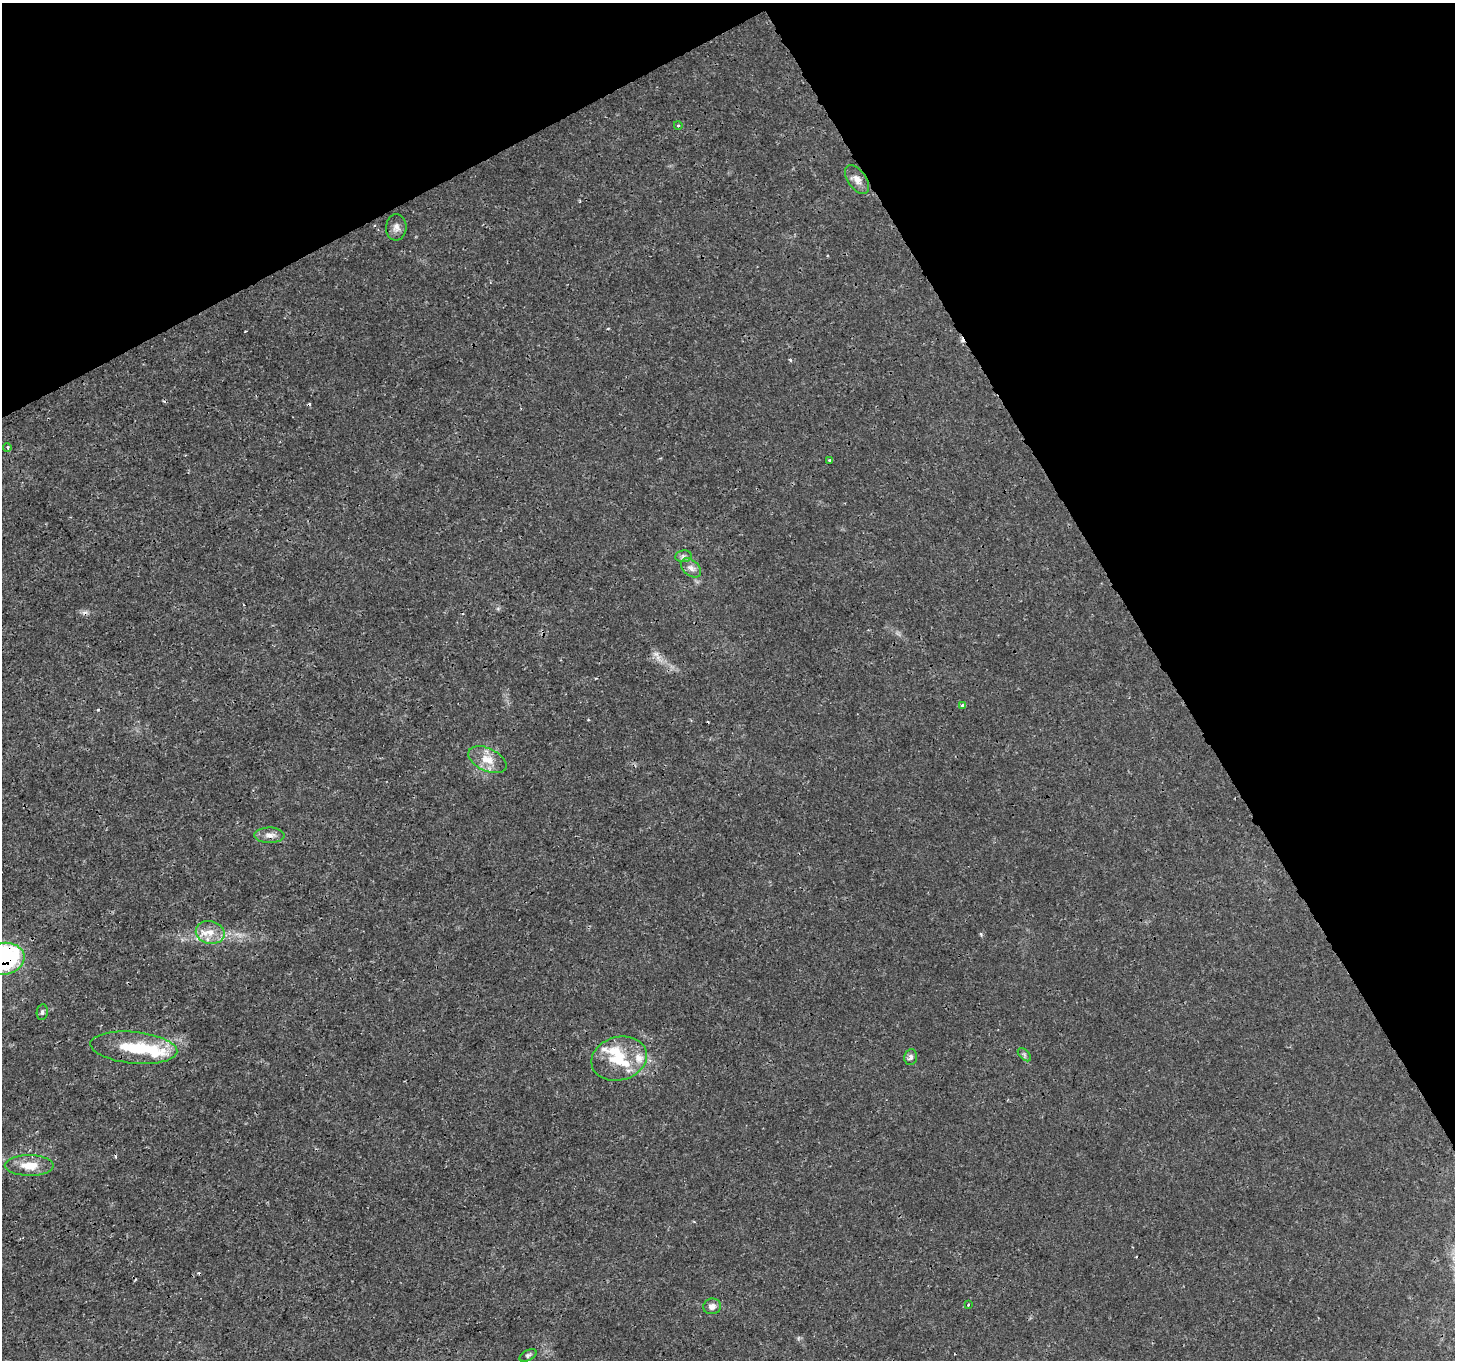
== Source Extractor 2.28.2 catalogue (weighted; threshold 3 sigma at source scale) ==
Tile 3 of 4 x 4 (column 3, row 1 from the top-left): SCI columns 2909-4361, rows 4244-5601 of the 5816 x 5711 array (HDU 1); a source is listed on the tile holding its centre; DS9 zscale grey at full resolution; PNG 1457 x 1362 px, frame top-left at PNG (2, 3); each listed source drawn as its Kron ellipse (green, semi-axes under 4 px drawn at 4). Shown black and unused: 28% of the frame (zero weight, under 3 of 4 exposures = <1% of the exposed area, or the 3 px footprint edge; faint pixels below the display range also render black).
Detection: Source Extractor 2.28.2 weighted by HDU 2 'WHT'; one run over the whole footprint, this tile lists its part. Background 0.00181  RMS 7.9e-04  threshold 0.00358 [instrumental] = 3 sigma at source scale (4.5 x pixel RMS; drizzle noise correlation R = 1.50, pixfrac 1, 0.0396/0.0396 arcsec/px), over >= 5 px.
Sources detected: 32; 1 too faint to see at this stretch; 1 inside a brighter object's white glare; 6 cosmic-ray / hot-pixel residue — neither listed nor drawn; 3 inside a brighter listed object's ellipse — not listed separately; the other 21 listed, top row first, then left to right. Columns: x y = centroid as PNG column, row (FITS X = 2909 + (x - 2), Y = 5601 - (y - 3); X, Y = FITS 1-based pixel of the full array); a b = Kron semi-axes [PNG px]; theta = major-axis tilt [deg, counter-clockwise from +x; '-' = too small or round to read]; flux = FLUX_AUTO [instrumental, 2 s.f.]
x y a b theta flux
678 125 4 3 - 0.074
857 180 16 9 -54 0.62
396 227 13 10 86 0.47
7 447 4 3 - 0.13
829 460 3 2 - 0.11
683 556 8 6 7 0.21
691 568 12 7 -41 0.47
963 705 4 3 - 0.79
487 760 20 11 -25 1.2
270 835 15 7 -1 0.54
210 932 15 11 -13 1
3 959 22 16 9 17
42 1012 8 5 81 0.18
134 1048 43 16 -5 3.7
1024 1055 8 4 -45 0.16
911 1057 8 6 81 0.3
619 1059 28 21 15 2.8
29 1165 24 10 -1 1.4
968 1305 3 3 - 0.11
712 1306 9 7 10 0.4
528 1355 9 5 29 0.17
Overlapping masked pixels (flux is a lower limit): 1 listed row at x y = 3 959
Isophote crosses this tile's border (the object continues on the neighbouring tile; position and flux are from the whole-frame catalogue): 1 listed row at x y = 3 959